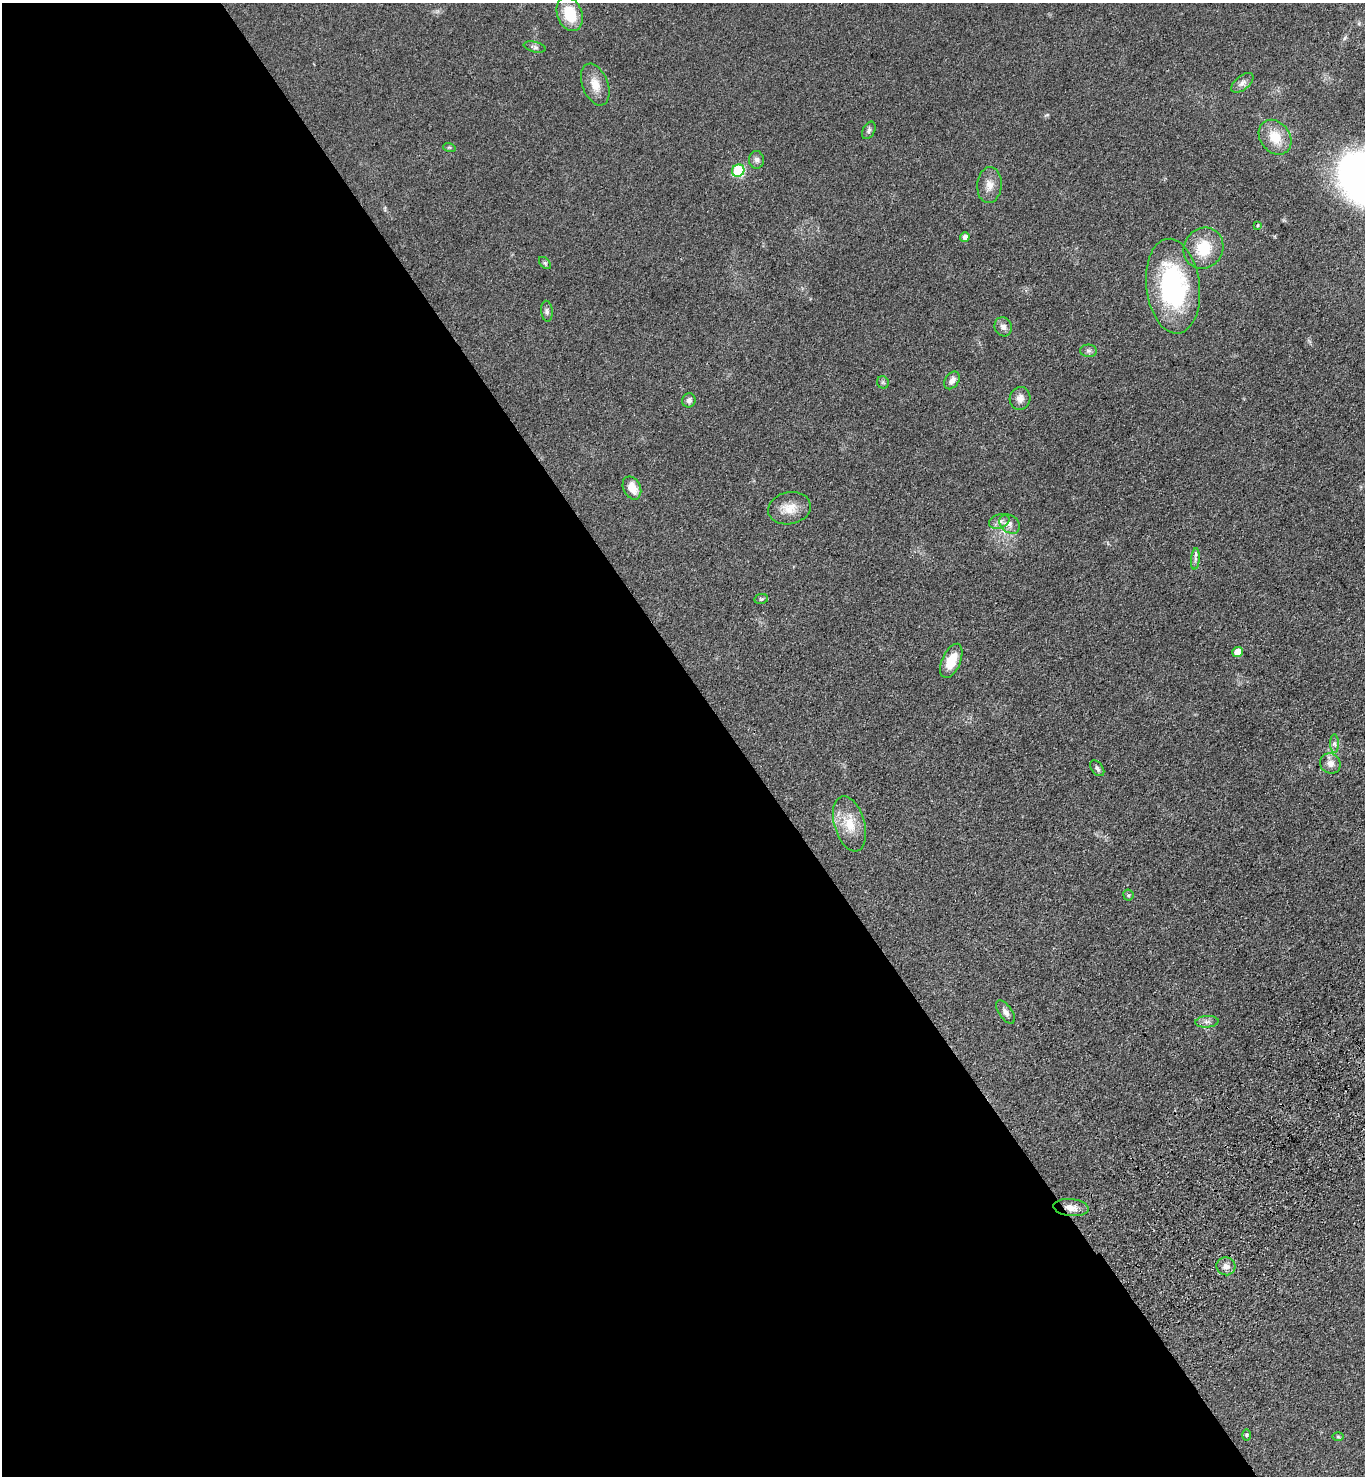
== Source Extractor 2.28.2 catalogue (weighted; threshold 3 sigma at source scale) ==
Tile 9 of 4 x 4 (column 1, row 3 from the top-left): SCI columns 372-1734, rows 1571-3044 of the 6056 x 6087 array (HDU 1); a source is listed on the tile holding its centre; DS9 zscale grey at full resolution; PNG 1367 x 1478 px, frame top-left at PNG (2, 3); each listed source drawn as its Kron ellipse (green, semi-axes under 4 px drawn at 4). Shown black and unused: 54% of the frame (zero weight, under 3 of 4 exposures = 6% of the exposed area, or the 3 px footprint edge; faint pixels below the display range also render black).
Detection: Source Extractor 2.28.2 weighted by HDU 2 'WHT'; one run over the whole footprint, this tile lists its part. Background 0.072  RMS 0.0064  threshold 0.0287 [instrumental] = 3 sigma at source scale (4.5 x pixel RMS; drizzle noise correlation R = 1.50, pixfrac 1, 0.05/0.05 arcsec/px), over >= 5 px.
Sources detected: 41; all 41 listed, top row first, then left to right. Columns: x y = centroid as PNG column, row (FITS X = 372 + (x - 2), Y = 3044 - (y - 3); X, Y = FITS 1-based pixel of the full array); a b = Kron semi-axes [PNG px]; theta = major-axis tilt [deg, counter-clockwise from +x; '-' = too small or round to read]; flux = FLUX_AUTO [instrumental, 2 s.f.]
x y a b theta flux
570 14 17 12 -70 20
535 47 11 5 -13 1.7
1242 83 13 7 39 2.9
595 84 22 13 -69 8.8
869 130 9 6 63 1.7
1275 137 19 14 -53 13
449 147 6 4 -18 0.8
756 160 9 7 -84 2.1
738 171 6 6 - 49
989 185 18 12 85 6.3
1258 225 4 2 - 0.65
965 237 5 4 - 2.6
1203 248 21 19 58 20
545 263 7 4 -45 1.1
1173 286 47 26 -83 91
547 311 10 5 -84 1.8
1003 327 10 8 -64 3
1088 351 8 6 -1 1.8
952 380 10 6 55 3.5
883 382 6 5 - 1.1
1020 398 11 10 - 4.6
689 400 7 6 - 2.2
632 488 12 8 -65 7.8
789 508 21 16 11 9.7
999 521 10 7 20 3
1010 524 11 8 -39 3.4
1195 559 11 4 86 1.9
761 599 7 5 11 1
1237 652 5 5 - 9
951 661 18 9 67 13
1334 744 9 4 -89 1.8
1330 763 10 9 - 4.4
1097 768 9 5 -52 1.6
849 824 28 15 -74 15
1128 895 5 5 - 0.93
1005 1012 13 6 -55 2.8
1207 1022 12 5 5 2.5
1071 1208 18 8 -5 5.7
1226 1266 9 9 - 3.5
1247 1435 6 4 89 0.75
1338 1437 6 4 -1 0.73
Overlapping masked pixels (flux is a lower limit): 1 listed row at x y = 1071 1208